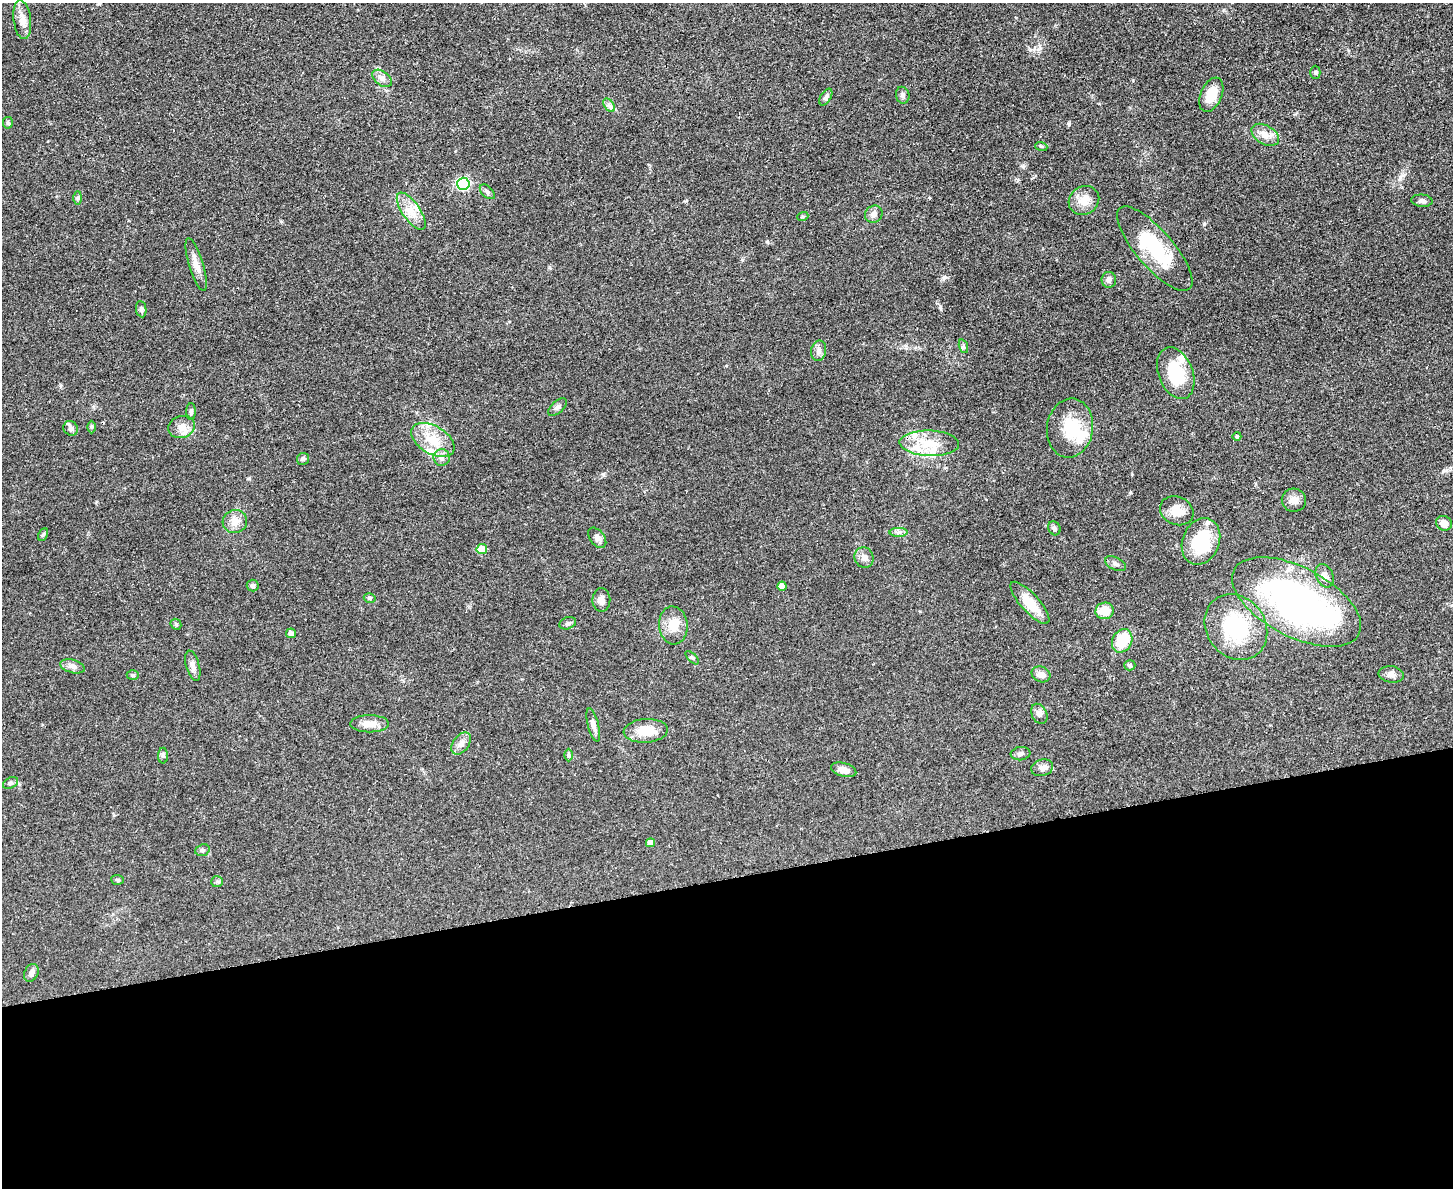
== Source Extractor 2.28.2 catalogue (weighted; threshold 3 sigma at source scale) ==
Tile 11 of 3 x 4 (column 2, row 4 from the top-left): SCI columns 1594-3044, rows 12-1197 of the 4749 x 4765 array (HDU 1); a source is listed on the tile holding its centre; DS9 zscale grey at full resolution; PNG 1455 x 1190 px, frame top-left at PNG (2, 3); each listed source drawn as its Kron ellipse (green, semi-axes under 4 px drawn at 4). Shown black and unused: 26% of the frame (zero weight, under 3 of 4 exposures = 2% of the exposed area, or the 3 px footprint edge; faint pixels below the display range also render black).
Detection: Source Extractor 2.28.2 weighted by HDU 2 'WHT'; one run over the whole footprint, this tile lists its part. Background 0.0457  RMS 0.0051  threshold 0.023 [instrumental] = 3 sigma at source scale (4.5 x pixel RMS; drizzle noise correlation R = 1.50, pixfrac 1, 0.05/0.05 arcsec/px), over >= 5 px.
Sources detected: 95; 2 inside a brighter object's white glare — neither listed nor drawn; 8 inside a brighter listed object's ellipse — not listed separately; the other 85 listed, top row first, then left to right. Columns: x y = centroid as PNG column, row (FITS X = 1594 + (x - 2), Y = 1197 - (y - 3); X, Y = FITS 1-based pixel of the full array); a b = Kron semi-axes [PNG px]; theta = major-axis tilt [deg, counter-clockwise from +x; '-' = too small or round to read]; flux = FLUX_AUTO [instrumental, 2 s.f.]
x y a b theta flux
22 20 19 8 -83 4.8
1315 72 6 5 - 0.81
382 78 11 7 -38 2.3
903 95 8 6 -77 1.6
1211 95 18 10 67 9.1
826 97 9 5 59 1.5
609 105 7 5 -55 1.4
8 123 6 5 - 0.78
1265 135 15 9 -30 4.3
1041 146 6 4 -19 0.62
463 184 6 6 - 68
487 192 9 5 -45 1.3
78 198 7 4 89 0.83
1084 200 16 14 36 6.2
1422 201 10 6 -5 1.6
411 211 22 8 -55 6.7
874 214 9 8 - 2.3
803 216 5 3 - 0.56
1155 249 53 18 -49 33
196 265 27 7 -73 4.6
1109 280 8 7 - 1.9
141 309 8 5 -81 1.1
963 346 7 4 -72 0.86
819 351 10 7 78 2.1
1176 373 27 17 -69 23
557 407 11 5 42 1.6
191 412 8 4 90 0.96
91 427 6 4 -90 0.61
181 427 13 11 17 4
71 428 8 7 - 2
1070 428 30 23 82 18
1237 436 4 4 - 0.95
433 440 24 14 -30 12
929 443 30 12 -2 13
442 457 8 8 - 2.2
303 459 6 6 - 0.96
1294 500 12 11 - 3.6
1177 511 17 14 -25 6.6
235 521 12 11 - 5
1444 523 8 7 - 4.1
1054 528 7 6 - 1.2
899 532 9 4 1 1.4
43 535 6 4 61 0.77
597 538 11 7 -52 2.1
1201 541 24 18 68 22
482 549 5 5 - 9.1
864 558 10 9 - 2.5
1115 564 11 6 -26 1.6
1325 576 12 8 -65 2.8
253 586 6 6 - 1.3
782 586 4 4 - 3.8
370 598 6 4 -16 0.86
601 600 12 9 -89 2.8
1297 602 70 34 -28 180
1030 603 27 9 -48 11
1105 611 9 8 - 9.3
568 623 8 6 20 1.1
176 624 6 5 - 0.74
673 625 19 14 -83 7.4
1236 627 35 29 -53 39
291 633 5 5 - 2.2
1122 641 12 9 64 15
692 658 8 3 -45 0.64
1130 665 5 5 - 0.86
73 666 12 6 -14 2.4
193 666 15 6 -75 2.5
1041 674 10 7 -25 2.9
1391 674 12 8 -8 2.4
133 675 6 5 - 0.76
1039 714 11 7 -63 2
370 724 19 8 0 5.2
593 725 17 5 -75 2.6
646 731 22 12 4 10
461 743 12 8 53 2.8
1020 754 10 6 7 1.7
568 755 6 4 -89 0.85
163 756 8 5 89 1
1042 768 11 8 16 2.7
844 770 13 6 -16 3.8
11 783 8 5 26 1.1
651 843 4 4 - 3.5
202 850 7 5 19 1
117 880 6 5 - 0.81
217 882 6 5 - 0.95
31 973 9 6 67 2.1
Unlisted compact peaks at least as high as the median listed source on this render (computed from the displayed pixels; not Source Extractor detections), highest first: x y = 940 307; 1069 124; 944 277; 1023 166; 603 474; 1130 493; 1133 80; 249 478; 742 260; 1295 114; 281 221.